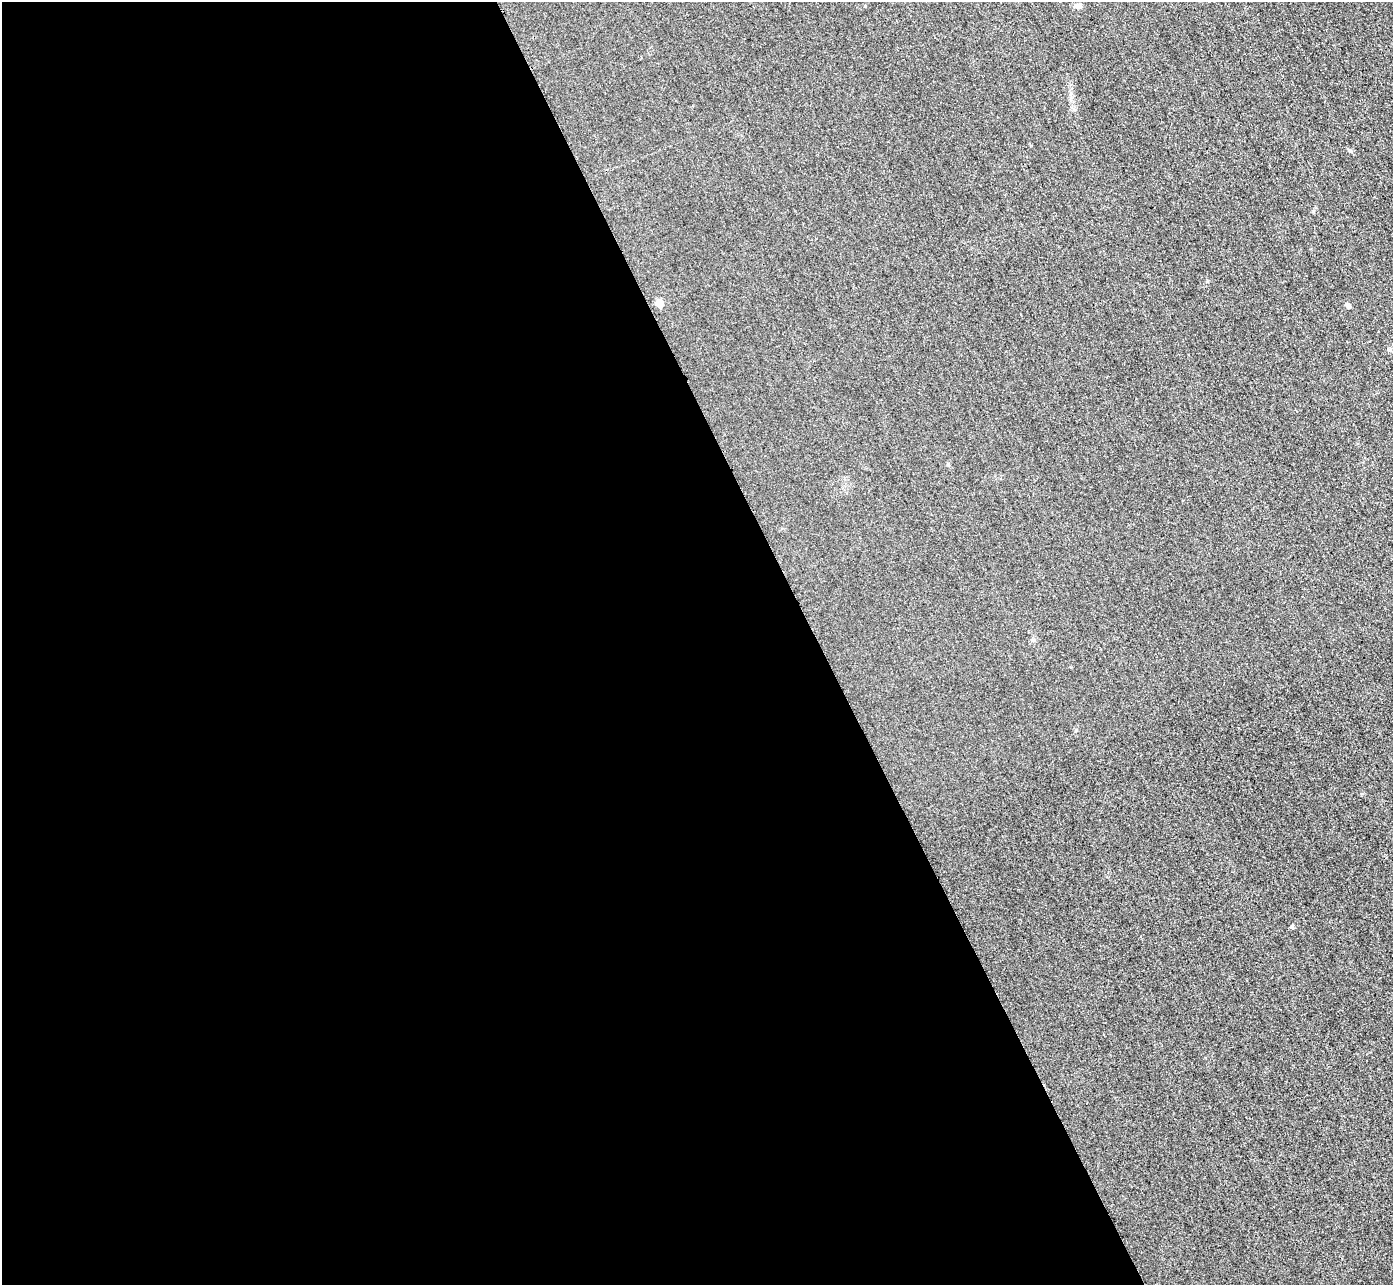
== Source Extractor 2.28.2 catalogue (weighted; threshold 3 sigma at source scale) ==
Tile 9 of 4 x 4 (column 1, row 3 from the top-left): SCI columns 31-1421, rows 1590-2872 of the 5625 x 5613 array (HDU 1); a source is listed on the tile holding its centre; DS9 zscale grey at full resolution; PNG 1395 x 1287 px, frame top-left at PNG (2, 2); no overlay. Shown black and unused: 59% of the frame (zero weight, under 3 of 4 exposures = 3% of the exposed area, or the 3 px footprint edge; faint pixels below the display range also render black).
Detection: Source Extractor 2.28.2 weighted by HDU 2 'WHT'; one run over the whole footprint, this tile lists its part. Background 0.0651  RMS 0.019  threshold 0.0834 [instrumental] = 3 sigma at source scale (4.5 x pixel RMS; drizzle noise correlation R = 1.50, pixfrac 1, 0.05/0.05 arcsec/px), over >= 5 px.
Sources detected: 3; all 3 listed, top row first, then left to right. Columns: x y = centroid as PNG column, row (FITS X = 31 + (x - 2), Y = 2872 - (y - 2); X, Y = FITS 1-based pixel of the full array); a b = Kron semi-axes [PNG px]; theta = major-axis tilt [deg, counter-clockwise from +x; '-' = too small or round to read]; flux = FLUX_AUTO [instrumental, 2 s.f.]
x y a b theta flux
1078 6 8 7 - 7
659 303 5 5 - 35
1348 306 8 5 -54 4.2